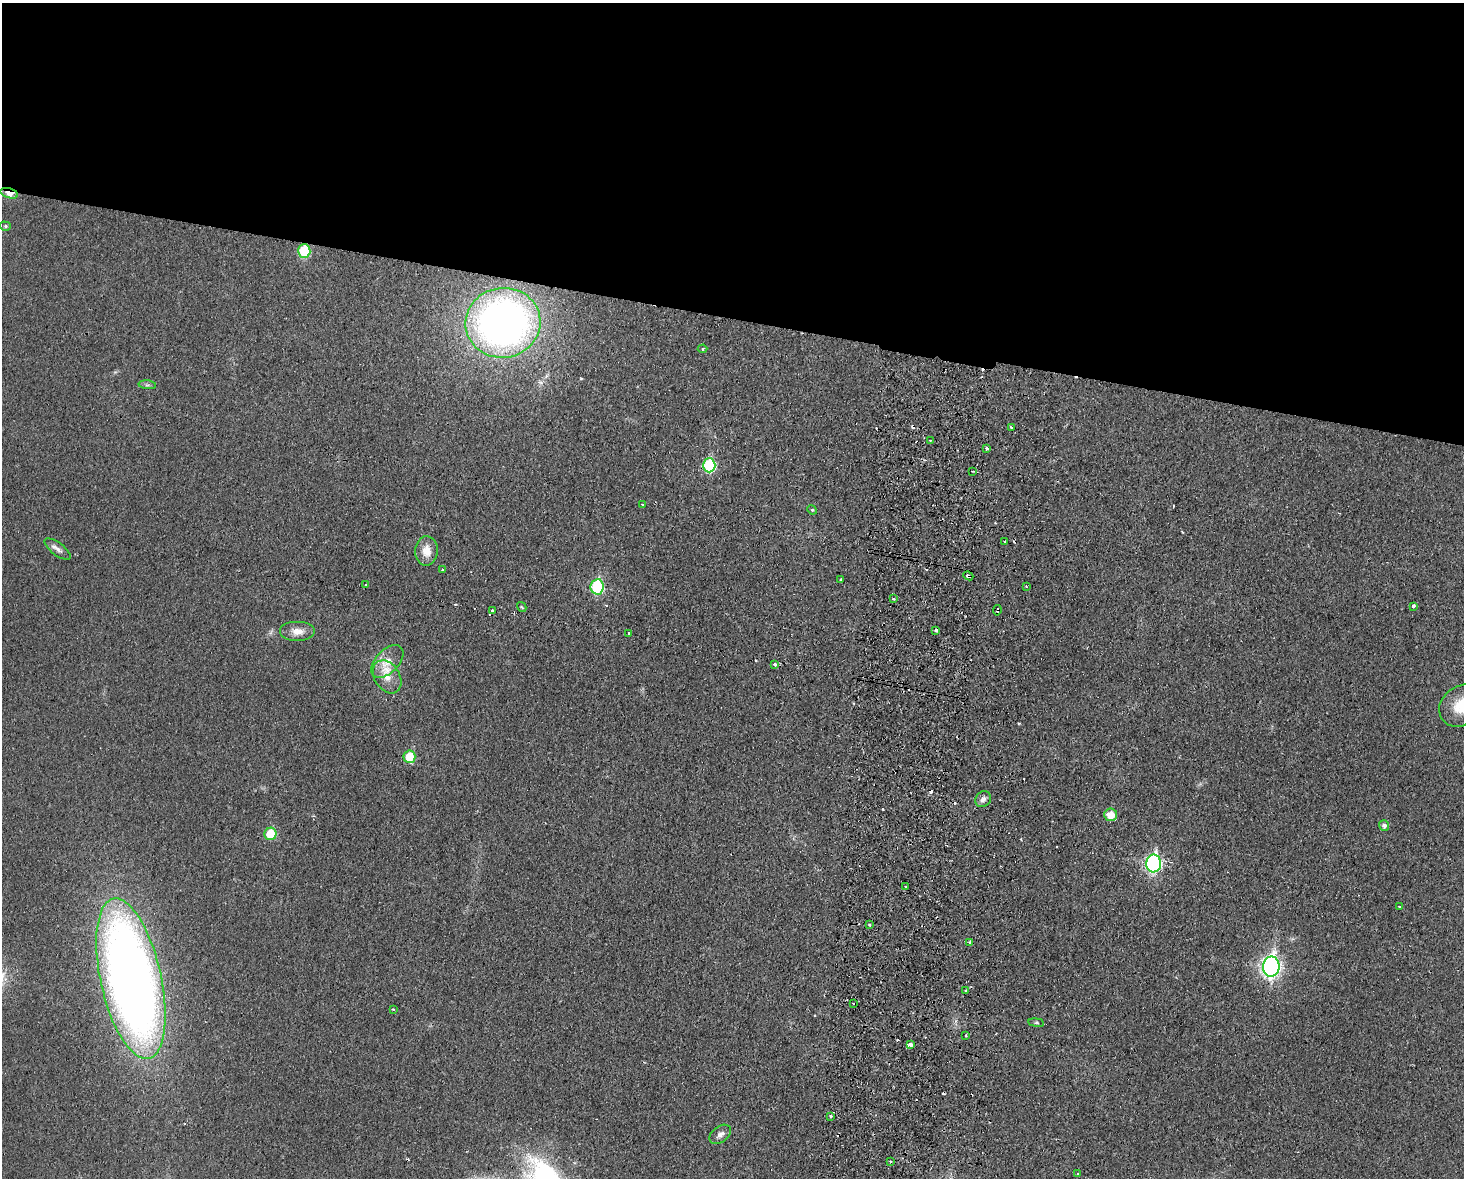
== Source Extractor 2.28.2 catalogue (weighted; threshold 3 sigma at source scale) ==
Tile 2 of 3 x 4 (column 2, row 1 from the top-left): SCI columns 1635-3096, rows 3540-4715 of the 4845 x 4726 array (HDU 1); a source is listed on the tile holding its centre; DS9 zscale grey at full resolution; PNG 1466 x 1180 px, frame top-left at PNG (2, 3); each listed source drawn as its Kron ellipse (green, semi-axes under 4 px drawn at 4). Shown black and unused: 27% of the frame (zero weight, under 2 of 3 exposures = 3% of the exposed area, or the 3 px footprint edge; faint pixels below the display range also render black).
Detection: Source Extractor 2.28.2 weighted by HDU 2 'WHT'; one run over the whole footprint, this tile lists its part. Background 0.0351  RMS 0.0056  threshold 0.025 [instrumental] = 3 sigma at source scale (4.5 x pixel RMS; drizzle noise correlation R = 1.50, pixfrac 1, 0.05/0.05 arcsec/px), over >= 5 px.
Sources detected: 77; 20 cosmic-ray / hot-pixel residue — neither listed nor drawn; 1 inside a brighter listed object's ellipse — not listed separately; the other 56 listed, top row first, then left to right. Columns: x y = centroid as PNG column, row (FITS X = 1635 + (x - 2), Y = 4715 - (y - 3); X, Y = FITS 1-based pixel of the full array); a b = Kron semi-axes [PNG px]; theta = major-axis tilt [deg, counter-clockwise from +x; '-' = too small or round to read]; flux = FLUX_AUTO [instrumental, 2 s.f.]
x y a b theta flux
9 193 9 5 -15 8.6
5 226 5 4 - 0.92
304 251 7 6 - 33
503 323 37 35 8 310
703 349 5 4 - 0.99
147 385 9 3 -5 1
1011 428 3 2 - 0.87
930 440 3 2 - 0.48
986 448 3 3 - 1.1
709 465 7 6 - 44
973 471 3 2 - 0.59
642 505 3 2 - 0.56
812 510 5 4 - 0.68
1005 541 3 3 - 1.7
58 549 15 6 -37 2.8
426 551 15 11 87 6.4
443 570 3 3 - 0.82
968 576 5 3 - 5.7
841 580 3 3 - 1.3
365 585 3 3 - 2.1
1026 586 3 3 - 0.7
597 587 8 6 82 51
893 599 3 2 - 1.1
1413 606 3 3 - 1.5
522 607 5 3 - 0.59
997 610 5 2 - 0.85
492 611 3 3 - 1.8
298 631 18 10 0 5.7
936 631 3 3 - 1.6
628 634 4 2 - 0.51
387 661 20 11 46 8.1
775 664 3 3 - 4.5
387 677 18 12 -58 7.2
1462 705 24 19 33 17
409 757 6 6 - 14
983 799 8 7 - 2.8
1111 815 6 6 - 9
1384 825 5 5 - 2
270 834 6 6 - 17
1154 863 9 7 83 130
906 886 3 2 - 0.8
1399 906 4 2 - 0.46
869 925 3 3 - 1.3
970 942 3 2 - 1.4
1271 967 10 8 82 240
131 979 82 30 -77 580
966 991 3 3 - 2.2
853 1003 3 2 - 1.2
393 1009 4 3 - 0.58
1036 1023 8 4 -8 0.87
966 1035 3 3 - 1
910 1045 4 3 - 8
831 1116 3 3 - 1.6
720 1134 12 7 39 2.7
891 1161 4 3 - 0.67
1078 1174 3 3 - 1.6
Overlapping masked pixels (flux is a lower limit): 4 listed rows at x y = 9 193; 304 251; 968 576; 997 610
Isophote crosses this tile's border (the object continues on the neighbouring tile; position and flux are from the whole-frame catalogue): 1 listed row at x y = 1462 705